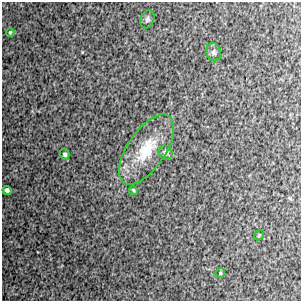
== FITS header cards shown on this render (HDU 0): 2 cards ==
NAXIS1  =                  299 / FITS: X Dimension
NAXIS2  =                  299 / FITS: Y Dimension

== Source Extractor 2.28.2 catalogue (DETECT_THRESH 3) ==
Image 299 x 299 px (HDU 0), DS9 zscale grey, 1 PNG px = 1 image px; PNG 303 x 303 px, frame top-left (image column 1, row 299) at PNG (2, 2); each listed source drawn as its Kron ellipse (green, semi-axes under 4 px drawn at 4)
Background 10400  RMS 310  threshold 937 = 3 sigma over >= 5 px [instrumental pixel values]
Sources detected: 10; all 10 listed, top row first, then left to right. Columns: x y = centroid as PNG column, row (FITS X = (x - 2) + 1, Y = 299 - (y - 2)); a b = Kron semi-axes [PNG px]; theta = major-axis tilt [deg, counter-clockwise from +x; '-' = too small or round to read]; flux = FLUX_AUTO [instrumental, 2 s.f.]
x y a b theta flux
147 19 9 6 70 55000
10 32 4 3 - 23000
214 52 9 7 -75 68000
147 150 40 19 56 810000
166 153 7 6 - 84000
65 154 5 4 - 48000
7 190 4 4 - 64000
133 190 5 3 - 25000
259 235 5 3 - 18000
220 273 5 4 - 30000